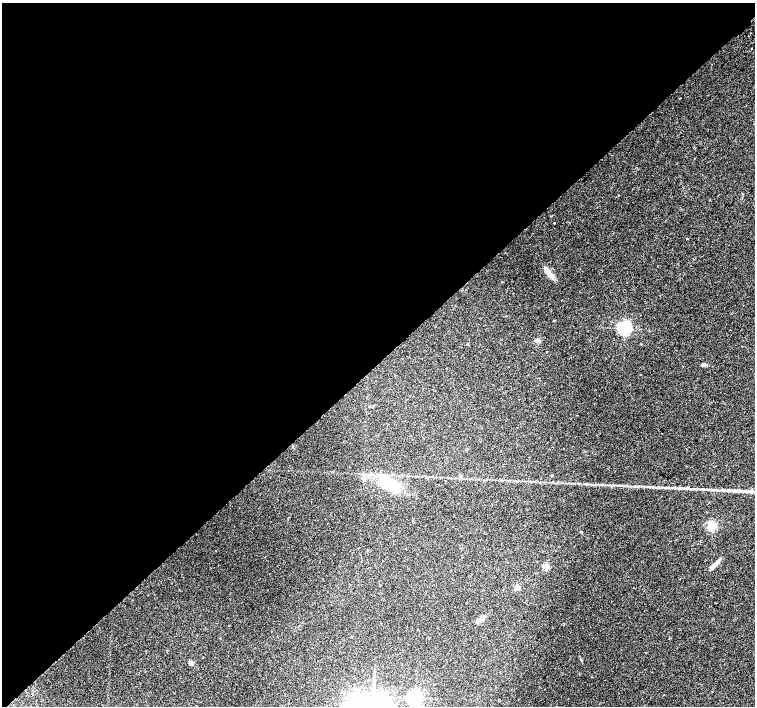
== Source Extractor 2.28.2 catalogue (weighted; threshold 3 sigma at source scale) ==
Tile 5 of 4 x 4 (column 1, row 2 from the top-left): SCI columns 49-1554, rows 3080-4487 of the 6116 x 6093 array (HDU 1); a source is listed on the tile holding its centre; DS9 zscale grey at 2 x 2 block average (1 PNG px = mean of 2 x 2 image px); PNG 757 x 708 px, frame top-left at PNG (2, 3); no overlay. Shown black and unused: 51% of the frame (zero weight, under 2 of 3 exposures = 3% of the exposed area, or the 3 px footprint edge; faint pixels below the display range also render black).
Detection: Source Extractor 2.28.2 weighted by HDU 2 'WHT'; one run over the whole footprint, this tile lists its part. Background 0.05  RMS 0.0057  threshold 0.0257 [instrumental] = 3 sigma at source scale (4.5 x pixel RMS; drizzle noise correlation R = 1.50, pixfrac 1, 0.0396/0.0396 arcsec/px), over >= 5 px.
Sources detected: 23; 1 cosmic-ray / hot-pixel residue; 1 long thin detection or spike segment (spike, bleed or trail) — not listed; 1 inside a brighter listed object's ellipse — not listed separately; the other 20 listed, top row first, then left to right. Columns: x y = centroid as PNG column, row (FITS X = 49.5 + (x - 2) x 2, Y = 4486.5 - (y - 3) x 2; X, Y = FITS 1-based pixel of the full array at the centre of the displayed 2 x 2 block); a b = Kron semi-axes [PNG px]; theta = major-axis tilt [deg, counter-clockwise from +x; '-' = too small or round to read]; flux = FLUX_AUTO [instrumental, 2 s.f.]
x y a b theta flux
752 48 2 2 - 4.5
554 223 2 2 - 2.9
687 238 2 2 - 4.3
549 274 12 5 -49 8.1
554 321 3 2 - 0.93
624 328 4 4 - 360
537 340 5 4 - 2.7
703 364 6 4 -24 2.2
552 475 3 2 - 0.79
460 476 3 3 - 2
391 485 23 16 -31 40
666 487 5 2 - 1.9
712 526 3 3 - 120
717 563 12 4 48 5.7
545 566 6 3 47 3.4
517 587 3 2 - 21
479 621 5 3 - 2.9
229 625 2 2 - 0.65
191 662 3 2 - 14
415 698 4 4 - 430
Diffuse or blended objects may show on this block-average render without a row.